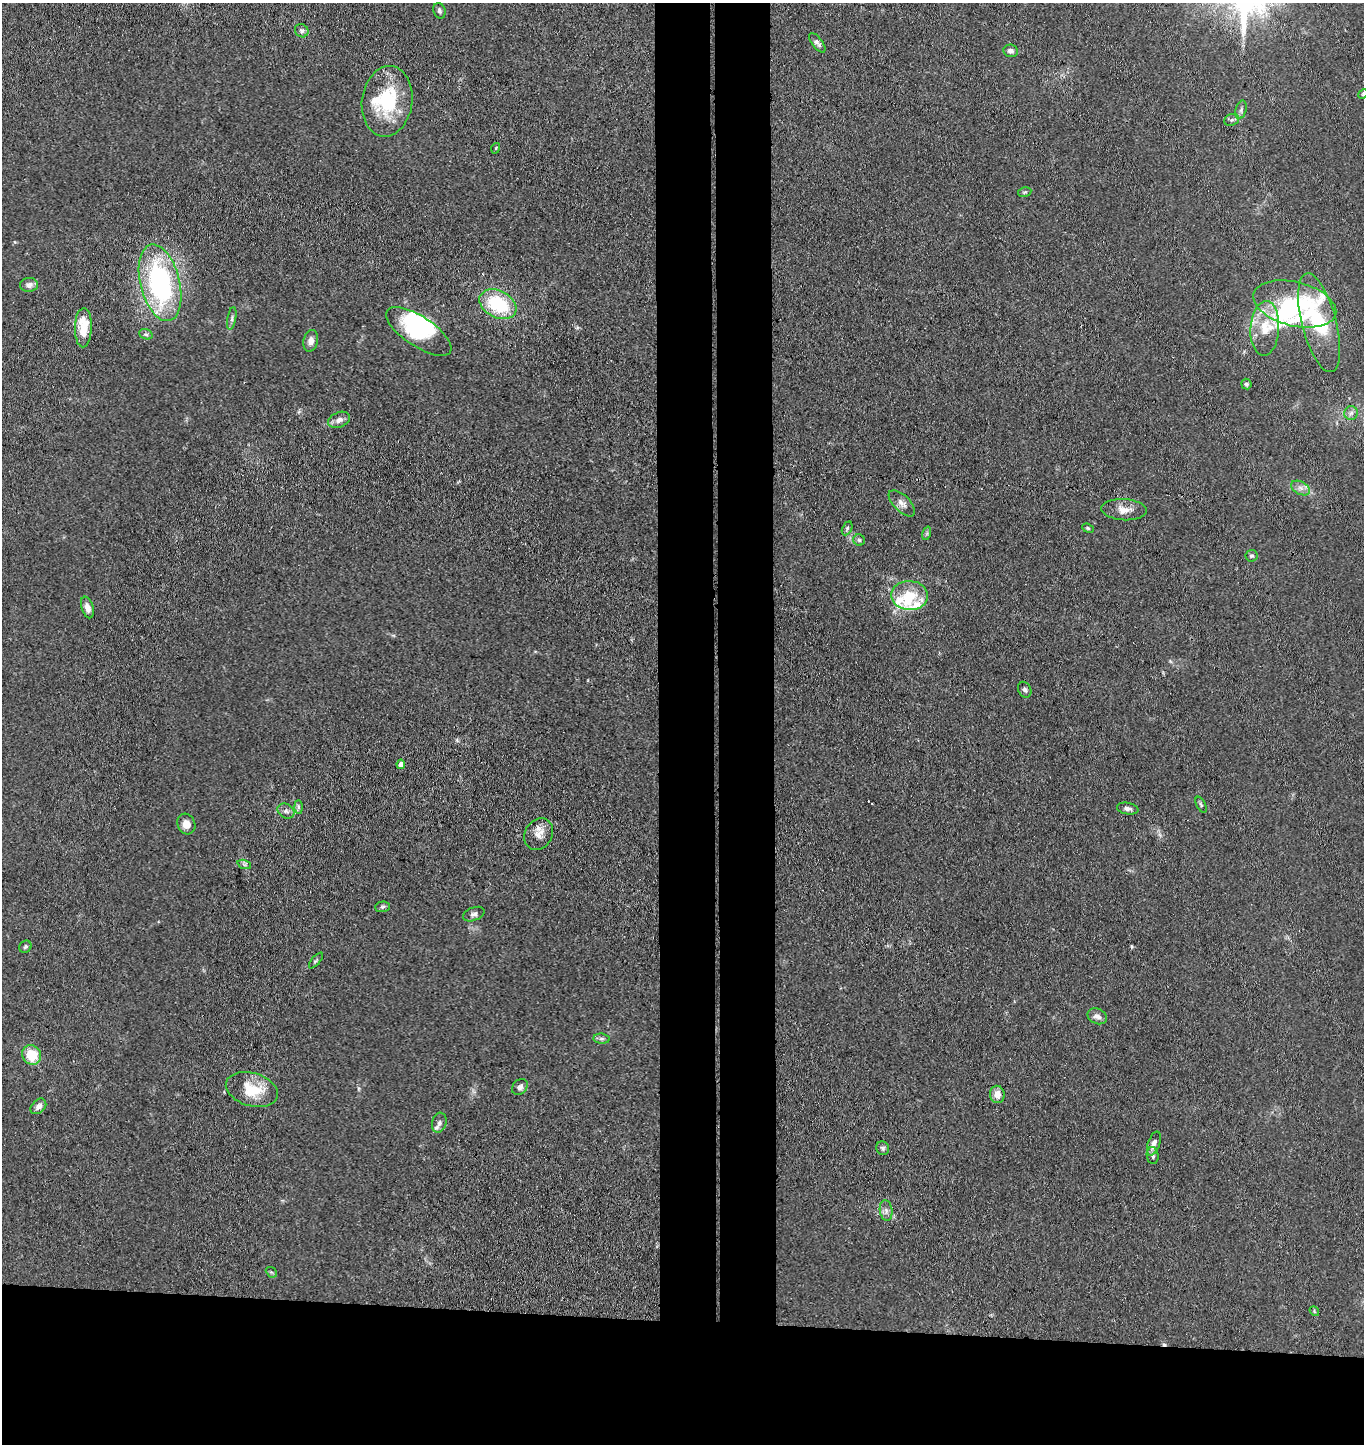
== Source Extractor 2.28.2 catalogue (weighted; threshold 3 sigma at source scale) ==
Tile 8 of 3 x 3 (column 2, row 3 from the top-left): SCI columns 1521-2882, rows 4-1445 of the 4410 x 4332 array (HDU 1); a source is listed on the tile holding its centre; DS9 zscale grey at full resolution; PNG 1366 x 1446 px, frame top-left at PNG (2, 3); each listed source drawn as its Kron ellipse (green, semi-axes under 4 px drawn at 4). Shown black and unused: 16% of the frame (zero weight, under 3 of 4 exposures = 5% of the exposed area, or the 3 px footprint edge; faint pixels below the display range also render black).
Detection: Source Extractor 2.28.2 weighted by HDU 2 'WHT'; one run over the whole footprint, this tile lists its part. Background 0.089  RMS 0.0074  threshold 0.0333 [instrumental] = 3 sigma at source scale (4.5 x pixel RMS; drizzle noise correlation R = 1.50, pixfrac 1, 0.05/0.05 arcsec/px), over >= 5 px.
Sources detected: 74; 4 inside a brighter object's white glare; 1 cosmic-ray / hot-pixel residue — neither listed nor drawn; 8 inside a brighter listed object's ellipse — not listed separately; the other 61 listed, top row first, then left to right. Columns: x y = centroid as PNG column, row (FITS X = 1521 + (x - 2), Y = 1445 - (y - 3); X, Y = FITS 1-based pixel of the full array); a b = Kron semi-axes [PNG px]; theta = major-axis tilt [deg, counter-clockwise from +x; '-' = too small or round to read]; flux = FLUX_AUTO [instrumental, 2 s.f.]
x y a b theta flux
439 11 8 6 -72 1.8
302 31 7 6 - 2.1
817 43 11 5 -52 2.6
1011 51 7 6 - 3.4
1363 94 5 4 - 0.9
387 101 35 25 82 48
1241 110 9 5 74 2
1232 120 7 5 22 1.8
496 148 5 3 - 0.71
1025 192 7 4 11 1.2
160 283 39 19 -76 140
29 285 9 7 4 3.3
498 304 19 13 -27 47
1295 304 42 22 -14 54
232 318 11 3 81 1.9
1319 323 51 17 -75 71
83 328 20 8 88 21
1265 328 27 14 86 20
419 331 38 15 -33 48
146 334 7 5 -20 1.3
311 341 11 7 76 4.5
1246 384 5 5 - 1.6
1351 413 7 6 - 2.4
339 420 11 7 23 4
1300 488 10 6 -27 3.7
902 503 16 8 -44 5
1124 510 23 10 -3 8.8
847 528 7 4 64 1.6
1088 528 6 4 -22 1.1
927 533 7 4 72 1.3
859 540 6 5 - 1.4
1251 556 6 5 - 1.5
909 595 18 14 -1 20
87 607 11 6 -72 4.6
1025 690 8 6 -62 2
401 764 4 4 - 4
1201 805 8 4 -63 1.5
299 807 7 4 -89 1.5
1128 809 11 5 -10 2.8
286 811 9 7 -33 2.6
186 824 10 8 -65 5.9
539 834 17 13 61 7.7
244 864 7 4 -19 1.5
382 907 7 5 2 1.5
474 914 11 6 20 2.6
25 947 6 5 - 1.4
316 961 10 3 50 1.2
1097 1016 10 7 -23 3.7
602 1039 8 5 -6 1.8
32 1055 10 9 - 19
520 1087 9 6 50 3
252 1090 27 16 -17 24
997 1094 9 7 -86 6.3
38 1106 9 6 44 4.1
439 1123 10 7 74 2.9
1154 1143 12 6 71 4.4
883 1148 7 6 - 1.7
1153 1156 9 6 -82 2.3
886 1211 10 6 -83 3
271 1272 6 4 -42 1.1
1314 1311 5 4 - 0.83
Isophote crosses this tile's border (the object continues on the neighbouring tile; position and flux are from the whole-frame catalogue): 1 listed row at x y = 1363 94